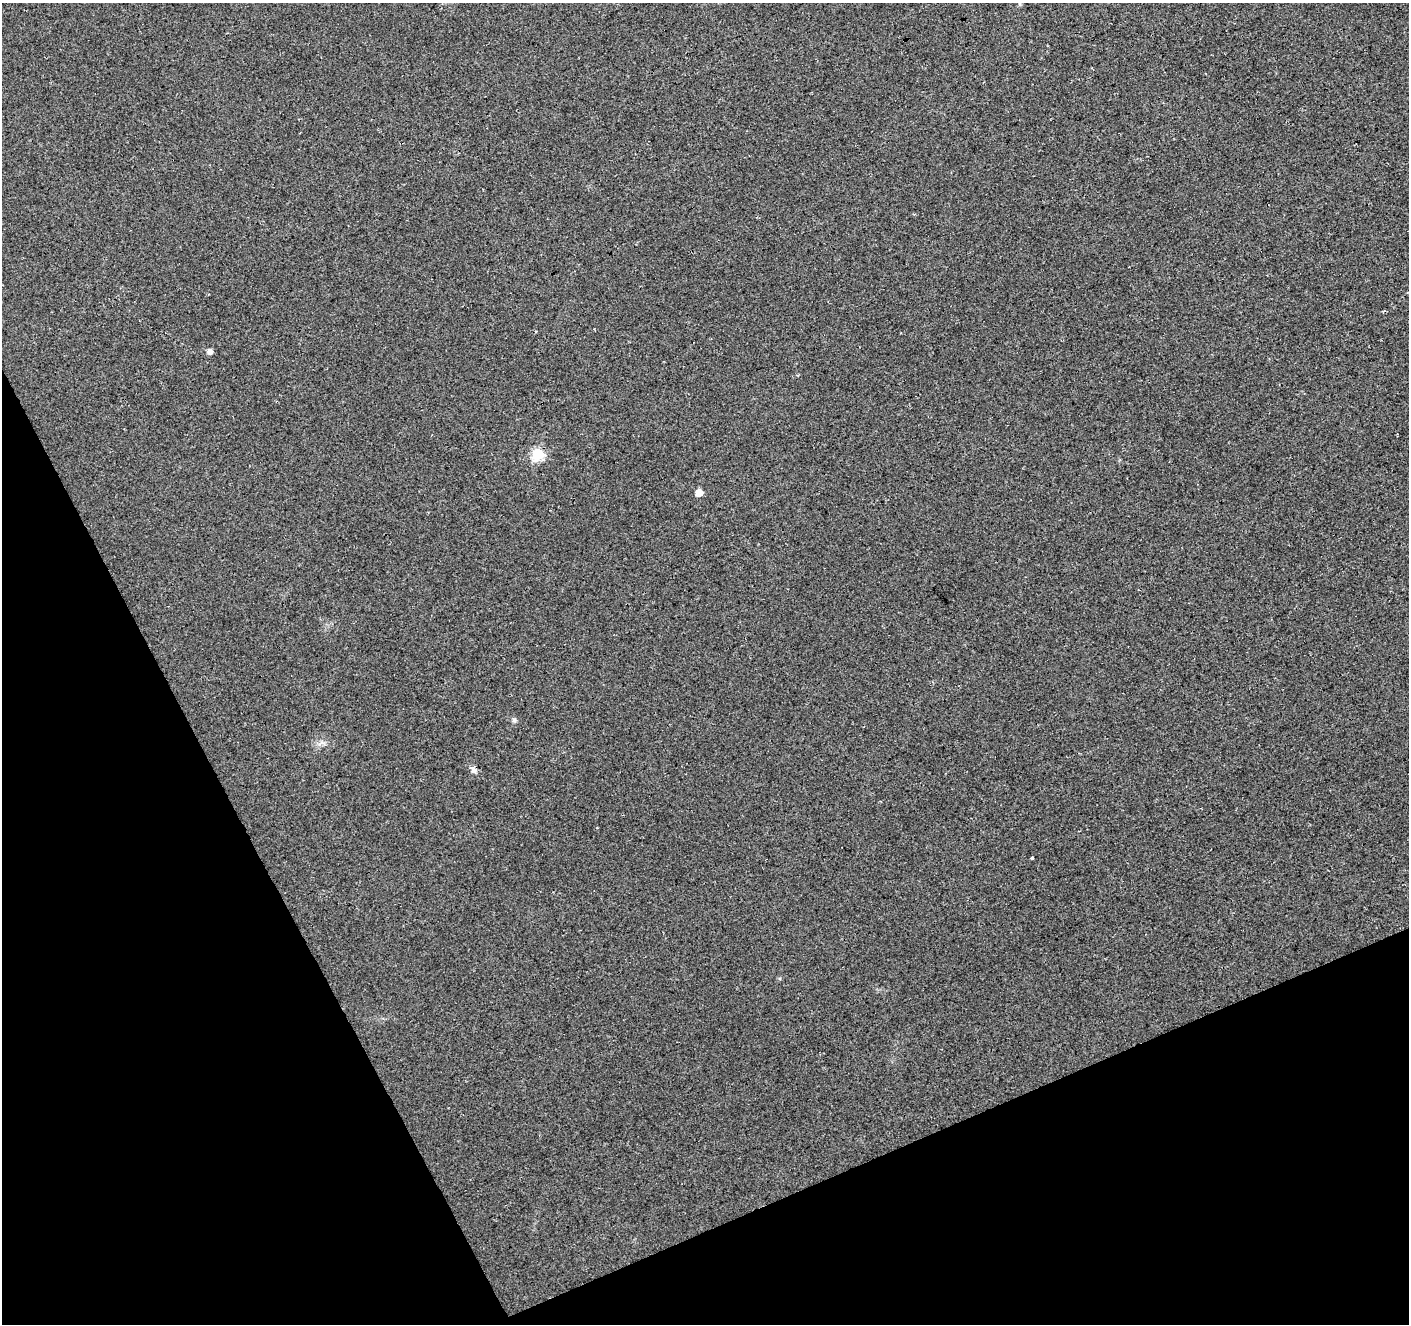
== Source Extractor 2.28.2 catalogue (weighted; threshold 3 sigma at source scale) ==
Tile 14 of 4 x 4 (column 2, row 4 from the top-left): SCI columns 1465-2871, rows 175-1496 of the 5739 x 5578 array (HDU 1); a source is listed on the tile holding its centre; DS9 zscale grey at full resolution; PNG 1411 x 1326 px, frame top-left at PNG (2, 3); no overlay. Shown black and unused: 23% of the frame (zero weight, under 3 of 4 exposures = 5% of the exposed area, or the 3 px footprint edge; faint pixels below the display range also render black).
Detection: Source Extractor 2.28.2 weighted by HDU 2 'WHT'; one run over the whole footprint, this tile lists its part. Background 0.041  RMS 0.0074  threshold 0.0333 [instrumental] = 3 sigma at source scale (4.5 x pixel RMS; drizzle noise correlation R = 1.50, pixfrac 1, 0.0396/0.0396 arcsec/px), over >= 5 px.
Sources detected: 6; all 6 listed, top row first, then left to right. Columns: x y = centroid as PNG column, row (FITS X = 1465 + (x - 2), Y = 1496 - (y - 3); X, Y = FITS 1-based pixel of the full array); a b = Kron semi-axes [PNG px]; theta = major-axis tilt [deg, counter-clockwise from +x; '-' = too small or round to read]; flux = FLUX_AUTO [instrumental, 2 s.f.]
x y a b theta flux
210 351 6 5 - 3
538 454 6 6 - 72
699 493 5 5 - 9.3
514 720 7 5 -16 1.6
473 770 12 5 -45 2.6
1032 858 3 3 - 5.8